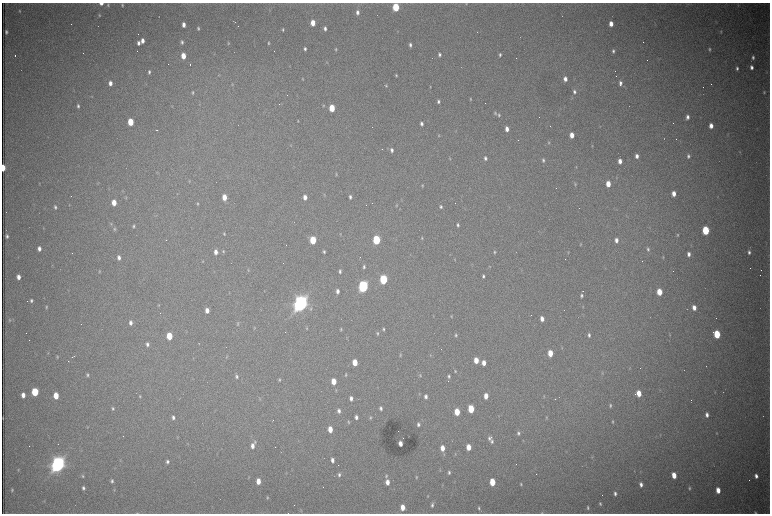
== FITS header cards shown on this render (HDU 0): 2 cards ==
NAXIS1  =                 1536 /fastest changing axis
NAXIS2  =                 1023 /next to fastest changing axis

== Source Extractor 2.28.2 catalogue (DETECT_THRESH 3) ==
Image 1536 x 1023 px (HDU 0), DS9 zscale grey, zoomed out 1/2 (1 PNG px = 2 x 2 image px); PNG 772 x 516 px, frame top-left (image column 1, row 1022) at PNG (2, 3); no overlay
Background 2790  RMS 32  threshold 95.2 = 3 sigma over >= 5 px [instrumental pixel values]
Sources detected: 386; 105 cannot appear on this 1/2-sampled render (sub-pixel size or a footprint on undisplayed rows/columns) and are not listed; the other 281 listed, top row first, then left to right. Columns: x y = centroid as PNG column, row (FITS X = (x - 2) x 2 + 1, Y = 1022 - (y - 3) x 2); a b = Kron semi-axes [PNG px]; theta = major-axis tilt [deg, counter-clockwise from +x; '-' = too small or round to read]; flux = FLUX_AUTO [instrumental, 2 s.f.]
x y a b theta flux
101 3 4 3 - 3.9e+04
466 4 3 3 - 4.1e+03
108 5 5 3 - 9.3e+03
122 5 5 3 - 8.5e+03
396 7 5 4 - 3.4e+05
20 11 4 3 - 7.1e+03
357 12 5 4 - 2.6e+04
99 15 4 3 - 7.2e+03
233 21 3 2 - 3.2e+03
313 23 5 3 - 8.6e+04
611 24 4 3 - 5.6e+04
184 25 4 3 - 3.5e+04
238 26 2 1 - 4.9e+03
198 28 4 3 - 1.0e+04
325 28 4 3 - 2.0e+04
283 30 4 3 - 9.8e+03
721 31 4 3 - 5.3e+03
6 32 4 2 - 1.2e+04
142 41 4 3 - 4.0e+04
182 42 5 3 - 1.3e+04
138 43 4 3 - 2.3e+04
228 43 4 3 - 6.5e+03
268 43 5 3 - 8.4e+03
410 45 4 3 - 1.6e+04
305 49 4 3 - 1.5e+04
336 49 4 3 - 8.6e+03
709 49 4 3 - 9.4e+03
613 51 4 3 - 1.4e+04
15 55 2 1 - 7.8e+03
439 55 4 3 - 1.4e+04
500 55 5 3 - 1.3e+04
183 56 5 3 - 9.6e+04
753 57 4 3 - 1.4e+04
327 62 4 3 - 5.9e+03
190 65 2 1 - 2.0e+05
751 67 4 3 - 2.2e+04
737 68 4 3 - 1.4e+04
149 72 4 3 - 1.3e+04
767 72 4 2 - 4.1e+03
396 75 4 2 - 7.6e+03
302 79 5 3 - 5.6e+03
565 79 4 3 - 3.2e+04
110 83 5 4 - 3.7e+04
620 83 5 4 - 2.1e+04
146 84 3 2 - 3.3e+03
232 84 4 3 - 5.3e+03
620 85 2 2 - 1.3e+04
386 86 4 3 - 6.8e+03
430 87 4 3 - 5.4e+03
193 92 4 3 - 7.3e+03
574 92 6 4 -82 1.9e+04
764 92 4 3 - 7.2e+03
92 96 3 3 - 3.6e+03
470 99 4 3 - 6.6e+03
438 101 4 3 - 1.4e+04
323 105 4 3 - 6.0e+03
78 106 4 3 - 1.4e+04
172 106 4 3 - 4.3e+03
332 108 5 4 - 1.9e+05
495 113 5 4 - 1.1e+04
499 115 5 3 - 1.0e+04
687 117 5 3 - 2.5e+04
298 121 4 3 - 5.1e+03
130 122 5 4 - 2.0e+05
421 123 4 3 - 1.9e+04
600 126 4 3 - 4.9e+03
711 126 4 3 - 4.5e+04
507 129 4 3 - 4.2e+04
156 130 4 1 - 5.8e+03
439 135 4 3 - 5.6e+03
572 135 4 3 - 6.9e+04
664 138 2 2 - 3.1e+03
549 142 5 3 - 7.0e+03
291 145 3 3 - 4.0e+03
592 146 4 3 - 4.2e+03
392 150 5 4 - 2.1e+04
739 152 4 3 - 4.5e+03
637 156 5 3 - 3.0e+04
688 156 5 3 - 1.6e+04
485 158 5 3 - 1.6e+04
450 159 4 3 - 5.8e+03
543 160 5 3 - 1.3e+04
620 161 4 3 - 4.2e+04
576 167 4 2 - 3.5e+03
3 168 5 2 - 1.6e+05
157 172 3 3 - 4.0e+03
336 174 4 3 - 6.8e+03
189 181 4 3 - 5.5e+03
39 184 4 2 - 4.1e+03
575 184 5 3 - 6.9e+03
608 184 5 3 - 9.2e+04
422 186 4 3 - 6.7e+03
122 191 3 3 - 3.5e+03
674 194 4 3 - 5.3e+04
324 195 4 3 - 4.3e+03
126 197 5 2 - 5.0e+03
224 197 5 4 - 8.3e+04
305 197 4 3 - 4.1e+04
350 197 4 3 - 1.4e+04
114 203 5 3 - 8.4e+04
198 204 4 3 - 8.3e+03
69 205 3 3 - 3.8e+03
396 205 4 3 - 5.9e+03
55 207 5 3 - 1.3e+04
441 207 4 3 - 1.1e+04
509 208 4 1 - 2.9e+03
111 224 4 3 - 6.6e+03
458 225 4 3 - 1.3e+04
133 226 4 3 - 1.0e+04
43 228 4 2 - 3.7e+03
114 229 5 4 - 8.4e+03
706 230 5 4 - 3.9e+05
224 234 4 3 - 7.5e+03
340 234 4 3 - 4.6e+03
677 235 3 3 - 7.1e+03
7 236 5 3 - 1.4e+04
422 238 4 3 - 7.0e+03
313 240 5 4 - 2.5e+05
376 240 5 4 - 5.6e+05
616 240 4 3 - 3.1e+04
580 244 5 3 - 5.6e+03
39 249 4 3 - 2.9e+04
648 249 5 3 - 1.2e+04
223 251 5 3 - 8.5e+03
216 252 5 3 - 3.7e+04
324 252 3 2 - 9.9e+03
494 252 4 3 - 8.8e+03
568 252 4 3 - 4.9e+03
749 252 4 3 - 1.7e+04
450 254 3 2 - 3.1e+03
689 254 4 3 - 2.6e+04
119 257 5 3 - 2.8e+04
663 257 4 2 - 5.6e+03
455 259 5 2 - 4.2e+03
203 261 4 3 - 5.4e+03
490 266 4 2 - 4.0e+03
364 267 4 3 - 1.2e+04
248 270 5 3 - 6.6e+03
99 271 4 3 - 6.7e+03
340 271 5 3 - 1.4e+04
483 276 4 3 - 1.3e+04
18 277 4 3 - 4.3e+04
383 279 5 4 - 6.1e+05
363 286 5 4 - 1.7e+06
264 291 3 2 - 2.7e+03
337 291 5 3 - 2.6e+04
582 291 3 1 - 3.3e+03
659 292 5 4 - 1.3e+05
581 296 4 3 - 1.3e+04
31 300 4 3 - 1.3e+04
300 304 7 6 - 4.6e+06
159 306 4 3 - 5.6e+03
583 306 4 3 - 4.7e+03
46 307 4 3 - 7.7e+03
694 308 5 3 - 4.8e+04
311 309 6 5 - 1.5e+04
207 310 5 3 - 4.4e+04
451 316 4 3 - 6.0e+03
542 319 5 3 - 4.2e+04
10 320 5 3 - 8.1e+03
130 323 5 4 - 2.7e+04
238 323 6 3 85 8.9e+03
254 328 4 3 - 6.3e+03
306 328 4 3 - 6.1e+03
341 329 4 3 - 7.7e+03
383 329 4 3 - 9.3e+03
377 334 5 3 - 8.7e+03
717 334 5 4 - 3.0e+05
456 335 5 3 - 1.1e+04
589 335 5 4 - 1.5e+04
670 335 5 3 - 5.3e+03
169 336 5 4 - 1.9e+05
199 343 2 1 - 7.5e+03
147 344 5 4 - 2.0e+04
562 348 4 3 - 5.4e+03
48 353 5 3 - 5.9e+03
550 353 5 3 - 1.2e+05
400 355 5 3 - 8.1e+03
430 355 4 3 - 5.0e+03
74 356 3 1 - 3.3e+03
57 357 5 3 - 7.3e+03
71 357 3 1 - 5.7e+03
226 357 4 3 - 6.1e+03
193 358 4 2 - 3.3e+03
476 360 5 3 - 9.1e+04
68 361 2 1 - 5.6e+03
355 362 5 3 - 1.1e+05
484 363 5 3 - 5.3e+04
629 368 4 2 - 3.7e+03
455 371 4 3 - 8.2e+03
603 373 4 3 - 5.1e+03
87 375 4 4 - 1.1e+04
346 375 4 3 - 7.1e+03
420 375 5 3 - 7.4e+03
237 376 5 4 - 1.4e+04
449 376 4 3 - 1.2e+04
279 380 4 3 - 8.9e+03
334 381 5 3 - 1.0e+05
336 390 5 3 - 5.3e+03
35 392 5 4 - 3.7e+05
715 392 4 2 - 3.3e+03
639 393 5 3 - 9.2e+04
419 394 4 3 - 4.9e+03
635 394 2 2 - 5.6e+03
23 395 4 3 - 4.9e+04
56 396 5 4 - 1.3e+05
140 396 4 3 - 7.1e+03
426 396 4 3 - 2.0e+04
486 396 5 3 - 6.2e+04
544 396 4 3 - 5.5e+03
351 398 5 3 - 2.7e+04
260 399 4 3 - 4.6e+03
555 399 2 1 - 4.5e+03
610 405 5 3 - 1.1e+04
113 408 4 3 - 1.1e+04
381 408 5 3 - 1.6e+04
471 409 5 4 - 2.6e+05
339 411 5 4 - 2.4e+04
457 412 5 3 - 1.5e+05
707 415 5 3 - 2.7e+04
173 417 5 4 - 1.9e+04
356 417 4 3 - 2.3e+04
370 417 5 3 - 8.7e+03
499 417 3 2 - 2.7e+03
546 417 5 3 - 6.2e+03
3 418 3 1 - 4.0e+03
348 422 4 3 - 7.8e+03
613 422 4 3 - 7.3e+03
418 424 5 3 - 1.6e+04
87 427 4 3 - 4.1e+03
330 429 5 3 - 9.2e+04
518 433 5 3 - 1.3e+04
717 433 3 3 - 4.1e+03
177 437 4 3 - 4.2e+03
491 437 2 2 - 1.4e+05
492 441 5 4 - 1.4e+04
255 442 6 4 -90 9.5e+03
400 444 4 3 - 4.7e+04
252 446 6 4 -90 4.0e+04
469 447 5 3 - 8.3e+04
442 448 5 3 - 6.6e+04
444 454 5 3 - 6.2e+03
455 454 4 3 - 5.8e+03
592 457 4 3 - 5.1e+03
120 460 5 2 - 4.2e+03
332 460 4 3 - 2.8e+04
167 462 4 3 - 1.5e+04
58 464 7 6 - 4.3e+06
18 470 4 3 - 5.7e+03
440 470 4 3 - 5.2e+03
449 472 4 3 - 1.3e+04
339 475 5 3 - 1.5e+04
674 475 5 3 - 8.8e+04
83 476 5 4 - 9.9e+03
386 476 6 4 90 1.2e+04
756 476 4 3 - 2.7e+04
248 477 5 2 - 4.6e+03
416 477 5 4 - 8.8e+03
112 481 5 3 - 1.3e+04
258 481 5 3 - 7.4e+04
387 482 5 4 - 5.2e+04
492 482 5 4 - 1.8e+05
521 484 4 3 - 8.5e+03
641 484 4 3 - 2.6e+04
83 488 4 3 - 1.6e+04
689 488 5 3 - 8.9e+03
12 490 3 2 - 7.3e+03
114 490 4 3 - 6.0e+03
718 490 5 3 - 7.0e+04
615 494 5 3 - 1.7e+04
428 496 5 3 - 5.5e+03
267 498 4 3 - 6.8e+03
44 500 5 2 - 3.7e+03
600 504 4 3 - 1.0e+04
432 505 6 4 80 1.6e+04
402 507 5 3 - 7.5e+04
479 508 5 3 - 1.1e+04
588 508 5 3 - 1.0e+04
137 513 5 2 - 6.8e+03
542 513 5 3 - 6.3e+03
755 513 4 3 - 7.6e+03
At the frame edge (FLAGS 8, measured only in part): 5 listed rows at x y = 101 3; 3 168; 137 513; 542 513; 755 513
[105 sub-pixel or undisplayed-footprint detections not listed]